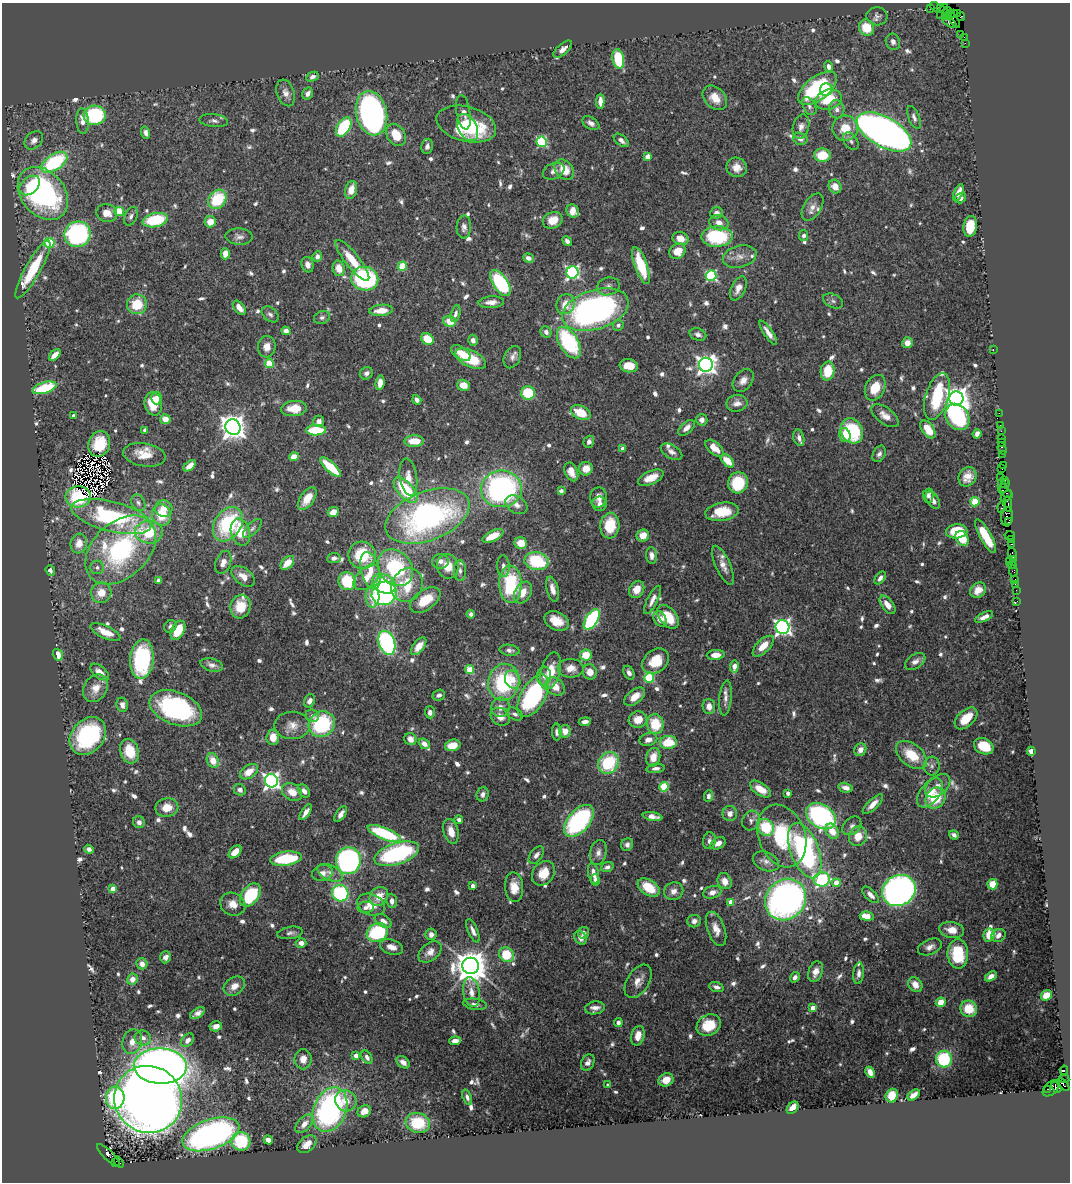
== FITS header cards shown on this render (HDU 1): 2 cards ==
NAXIS1  =                 1068
NAXIS2  =                 1180

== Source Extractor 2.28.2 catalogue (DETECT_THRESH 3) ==
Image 1068 x 1180 px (HDU 1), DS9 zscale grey, 1 PNG px = 1 image px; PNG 1072 x 1184 px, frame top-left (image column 1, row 1180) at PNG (2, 3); each listed source drawn as its Kron ellipse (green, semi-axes under 4 px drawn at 4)
Background 1.16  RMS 0.034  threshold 0.102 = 3 sigma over >= 5 px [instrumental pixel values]
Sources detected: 805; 5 with non-positive FLUX_AUTO (blend fragments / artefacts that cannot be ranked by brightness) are neither listed nor drawn; of the other 800, the 500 brightest by FLUX_AUTO listed and drawn (300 fainter detections omitted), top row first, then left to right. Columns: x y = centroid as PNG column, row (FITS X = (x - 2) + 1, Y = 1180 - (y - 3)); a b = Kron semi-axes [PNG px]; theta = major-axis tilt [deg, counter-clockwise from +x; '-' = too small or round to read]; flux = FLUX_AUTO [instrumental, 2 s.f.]
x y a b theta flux
935 7 6 4 -36 200
940 8 4 2 - 110
931 9 3 2 - 130
942 11 8 3 59 200
947 12 4 2 - 70
958 13 4 2 - 57
954 14 3 2 - 39
877 16 10 9 - 9.7
949 16 3 3 - 150
961 16 4 2 - 66
945 17 4 3 - 190
953 19 10 4 -56 330
949 22 8 3 -34 380
866 28 8 7 - 65
961 34 2 2 - 65
964 37 4 2 - 120
893 42 8 7 - 10
965 43 2 2 - 36
563 49 11 5 42 16
618 59 10 5 -80 98
828 66 5 4 - 11
312 77 6 4 27 8.2
817 88 23 11 37 210
826 90 6 6 - 66
286 93 14 8 -71 16
308 94 6 5 - 12
715 98 14 10 -45 33
828 100 13 10 18 76
600 101 7 4 89 20
809 106 9 6 -61 8.5
837 109 9 7 -79 11
463 112 17 7 -81 13
371 113 22 15 -77 830
95 115 11 9 5 180
914 117 12 5 -68 9.4
83 121 13 6 -86 23
214 121 14 6 -6 10
591 123 9 6 -32 10
466 124 30 17 -15 180
344 127 10 6 58 150
801 127 12 8 74 14
467 128 14 9 -61 54
845 128 12 12 - 48
884 132 30 15 -29 1800
146 133 6 4 -71 10
396 135 12 9 -56 53
800 139 7 6 - 13
34 140 10 8 43 12
621 140 9 5 -39 11
851 141 10 6 -54 8.6
542 142 5 5 - 240
427 146 7 5 81 9.1
822 155 8 7 - 63
648 157 4 4 - 34
54 162 15 8 34 220
737 167 10 9 - 26
564 170 11 8 -50 47
554 171 11 7 23 12
30 185 11 8 42 37
835 187 7 6 - 26
351 190 9 6 74 30
43 193 29 21 -50 520
958 193 9 4 67 18
960 198 6 4 33 10
217 199 10 8 53 110
812 207 15 8 58 18
119 211 4 4 - 98
573 211 7 6 - 35
107 213 10 9 - 25
716 213 6 5 - 10
131 216 10 6 67 8.7
155 220 13 7 11 120
553 220 10 8 24 32
210 222 5 5 - 30
719 223 10 7 -14 17
970 226 10 6 82 66
464 227 11 7 87 12
78 234 13 12 - 390
717 236 15 10 0 180
804 236 5 4 - 8
239 237 13 8 -2 12
680 239 8 6 -18 29
567 241 5 4 - 8.9
49 243 5 5 - 140
678 251 8 7 - 38
225 254 5 4 - 22
317 256 5 4 - 11
740 257 17 10 15 24
528 258 5 4 - 11
352 260 25 7 -51 59
308 265 8 6 -73 14
641 265 19 6 -71 95
402 266 4 4 - 83
339 268 8 6 -76 31
33 269 33 7 61 120
572 272 6 6 - 500
711 276 5 5 - 300
365 279 13 12 - 300
500 283 15 7 -56 250
608 286 11 8 16 13
738 288 13 7 65 17
833 301 10 6 -24 8.3
491 302 13 6 3 17
137 304 10 10 - 71
565 304 10 9 - 31
239 308 8 5 -50 19
381 310 12 5 6 30
595 310 34 19 17 800
270 314 9 6 -40 8.3
455 314 8 4 76 8.6
322 318 8 6 23 7.8
450 321 6 5 - 37
618 325 5 5 - 8.6
286 331 4 4 - 15
546 332 6 5 - 8
768 333 14 4 -55 16
698 334 8 6 -17 9.4
427 339 6 5 - 51
473 340 5 5 - 12
569 343 17 9 -59 210
907 343 5 5 - 15
267 347 11 9 84 20
993 350 3 2 - 53
461 353 11 6 -34 27
55 355 7 4 45 26
512 357 12 8 64 11
471 359 16 8 -26 88
269 363 4 4 - 100
706 365 7 7 - 1400
629 366 9 6 -9 39
828 371 9 7 80 62
366 373 7 6 - 9.4
743 380 12 9 52 20
380 383 7 4 83 18
463 385 6 5 - 24
45 388 12 5 17 120
875 388 13 9 63 53
528 393 7 6 - 87
937 396 24 11 73 140
157 398 6 5 - 12
956 399 7 7 - 2300
417 400 5 4 - 10
737 403 10 8 9 17
153 404 11 8 -76 60
294 409 13 7 5 44
581 413 10 6 -24 53
999 413 2 2 - 41
73 416 4 3 - 11
885 416 16 8 -37 21
957 417 14 11 -56 280
165 419 5 5 - 27
702 420 6 5 - 12
319 421 6 5 - 12
1000 425 2 2 - 72
233 427 8 7 - 2500
686 428 10 5 43 14
928 429 10 6 -55 44
145 430 4 3 - 12
316 430 10 5 1 92
852 431 13 10 -62 170
1001 431 2 2 - 49
977 434 5 4 - 15
845 435 7 5 -77 47
799 438 8 5 -76 11
1001 438 2 2 - 82
414 441 9 5 1 42
589 442 6 5 - 9.2
1002 442 3 2 - 130
99 444 13 10 70 46
715 448 11 6 -41 29
1002 448 6 3 -70 230
623 449 4 3 - 12
671 452 12 6 -31 12
879 454 9 6 63 9.4
1003 454 3 2 - 120
144 455 21 11 -9 42
294 457 5 4 - 27
727 461 8 5 -45 41
1004 465 3 2 - 110
190 466 7 4 40 19
331 467 13 5 -42 83
586 469 7 6 - 27
1002 469 2 2 - 44
571 472 10 6 -66 20
408 477 19 8 -82 24
968 477 10 8 56 22
1001 477 3 2 - 63
651 478 14 6 24 33
1004 480 4 2 - 120
738 483 11 10 - 94
1001 483 3 2 - 110
1005 485 7 3 70 420
501 489 20 18 6 570
405 490 16 8 -49 140
561 491 4 4 - 15
1006 493 8 3 -33 400
928 496 7 5 -89 8.6
1006 496 7 3 51 420
78 497 12 10 4 110
598 497 10 8 83 17
307 499 13 7 55 34
933 500 10 6 -57 12
975 502 4 4 - 89
138 503 9 6 -61 7.9
599 504 7 7 - 11
1008 504 8 3 -82 440
516 505 12 8 -32 16
1002 507 6 3 83 210
164 508 9 8 - 27
333 512 6 5 - 23
722 512 17 9 9 68
161 515 11 9 -69 61
427 516 44 24 21 720
111 517 41 15 -14 310
1007 517 10 6 86 570
1009 522 4 3 - 240
228 524 18 13 57 190
610 526 13 9 86 68
252 528 12 5 46 8.4
957 531 11 7 5 64
149 532 14 11 -1 93
240 532 14 9 -75 65
643 535 6 6 - 30
493 536 11 5 26 52
986 536 19 5 -61 71
1010 536 5 3 - 280
962 538 8 6 -54 49
1011 539 3 2 - 120
79 543 10 8 74 26
521 543 6 6 - 36
1012 544 3 2 - 130
121 550 41 27 43 380
1012 554 6 3 -82 460
362 555 14 13 - 100
652 555 8 5 -83 15
334 558 7 5 5 9.8
1013 560 3 2 - 120
440 561 8 7 - 13
536 561 12 9 -8 140
1009 561 3 2 - 63
223 562 12 7 70 18
287 563 8 5 47 33
723 565 21 7 -66 19
1012 565 4 3 - 470
448 566 12 10 -73 45
503 566 11 6 -87 10
97 567 7 6 - 8
395 568 20 16 -50 210
50 570 5 4 - 8
370 571 19 9 -76 38
460 571 10 6 -87 9.5
1013 571 6 4 -80 110
243 576 13 8 -38 22
367 577 16 9 43 36
880 578 7 4 53 9.6
159 580 4 4 - 8.1
1015 580 4 3 - 200
347 581 9 8 - 100
384 584 12 9 -28 92
510 584 18 11 -90 170
1015 584 2 2 - 30
407 585 17 15 58 90
552 589 13 5 -76 19
637 589 9 7 63 26
978 590 8 7 - 21
1016 590 2 2 - 61
523 592 12 8 59 30
101 593 10 10 - 36
384 593 12 11 - 450
373 597 10 7 -87 45
425 600 17 10 36 59
652 600 15 5 63 15
1017 601 4 2 - 30
887 605 11 6 -53 21
240 607 12 10 77 49
471 614 4 4 - 8.9
668 617 14 8 -51 60
984 617 10 4 26 14
592 619 11 6 58 300
660 619 8 6 -56 21
557 621 13 9 -27 39
170 626 7 6 - 9.1
782 627 7 7 - 780
178 630 10 6 61 61
105 632 16 6 -25 31
387 643 12 8 -70 370
419 646 10 5 52 25
763 646 13 6 45 32
509 650 10 5 -7 8.6
58 655 6 5 - 23
586 655 6 5 - 47
716 655 9 5 3 24
142 659 20 11 85 270
655 661 14 11 41 56
915 662 11 7 34 13
212 665 11 6 -16 13
734 666 6 4 82 30
571 668 13 9 0 21
470 670 4 4 - 79
550 671 19 9 74 51
100 672 11 6 -39 19
590 672 7 7 - 22
629 673 7 5 -62 8.5
544 676 9 7 84 12
649 678 5 5 - 160
513 680 9 7 -66 27
504 682 18 15 80 200
555 687 10 8 -42 31
96 688 15 11 55 32
439 695 6 5 - 9
533 696 23 12 60 310
635 697 12 7 39 29
725 698 17 6 84 15
310 701 7 5 62 14
122 705 7 5 -82 13
709 706 7 6 - 18
500 707 10 9 - 15
176 708 27 16 -21 340
430 712 6 5 - 12
515 714 9 5 -28 8
312 716 7 6 - 11
500 717 10 8 -35 20
966 718 13 8 43 48
638 720 9 8 - 33
585 722 6 4 6 12
322 724 13 12 - 210
655 724 10 8 -81 74
292 725 18 13 0 31
565 731 6 6 - 22
557 732 8 5 -89 9
88 736 21 16 49 260
273 737 7 6 - 31
410 739 6 6 - 18
648 740 9 6 16 14
668 743 8 6 8 74
424 744 6 4 -40 16
453 745 8 5 13 38
984 746 10 7 -25 59
860 750 7 5 58 17
130 751 12 9 -72 61
1031 751 4 4 - 18
911 755 18 10 -38 72
653 757 9 7 76 28
213 760 7 6 - 33
608 763 11 10 - 140
932 766 9 8 - 10
656 768 9 4 6 8.9
249 772 10 6 35 32
271 781 6 6 - 940
938 786 14 9 39 20
664 787 5 4 - 130
846 788 7 5 -14 12
760 789 12 6 -34 33
240 790 6 5 - 9.3
304 791 7 5 -52 12
292 792 11 8 -30 31
788 793 4 4 - 13
930 793 17 9 53 39
483 794 7 6 - 11
708 796 6 4 86 8.4
936 798 11 9 49 75
873 804 13 5 44 18
167 807 11 9 10 33
306 812 9 4 56 16
341 814 9 4 56 12
730 814 7 7 - 16
653 816 10 4 -10 16
821 816 16 11 -34 440
459 820 4 4 - 8.4
751 820 10 8 55 11
579 821 19 10 50 390
139 822 6 6 - 8.7
852 826 11 7 44 9.3
766 827 9 7 -55 96
451 831 13 7 -75 27
832 831 8 6 -57 30
384 833 18 6 -22 210
954 835 5 4 - 8
782 836 32 23 -69 160
858 836 10 8 63 35
709 841 8 6 79 9.8
718 843 8 5 29 16
627 845 6 6 - 9.6
89 849 5 4 - 7.9
805 851 29 14 -69 450
235 852 8 5 44 23
598 853 13 8 76 15
397 854 23 10 18 350
536 855 10 6 53 11
286 859 16 7 8 130
348 861 13 12 - 540
766 861 14 9 -24 15
607 867 6 4 20 9
322 873 10 8 11 15
330 873 13 7 -25 14
543 873 13 10 54 45
594 873 10 5 -78 21
822 879 8 7 - 260
595 880 6 4 -81 8.3
725 881 8 7 - 23
836 883 4 4 - 39
992 884 5 5 - 42
473 886 4 4 - 14
514 887 15 9 -85 33
649 888 12 7 -33 66
113 889 4 4 - 29
899 890 17 15 31 1100
674 891 10 8 21 15
712 892 9 6 17 16
340 893 8 8 - 250
250 895 13 8 52 140
870 895 10 5 -45 14
379 896 10 8 48 34
786 899 22 19 48 960
392 901 7 5 -85 10
731 902 4 4 - 34
233 904 13 11 -28 24
371 905 14 10 -21 36
366 907 8 5 5 8.1
867 916 7 4 -5 55
383 921 9 6 -33 13
694 921 7 6 - 9.5
716 929 18 8 -70 24
952 930 12 8 -10 33
473 931 13 5 -66 12
377 932 11 9 27 200
290 933 13 6 9 8.9
583 933 6 5 - 11
431 934 6 5 - 11
989 935 6 5 - 42
998 935 7 6 - 11
580 938 7 5 -57 13
301 943 5 4 - 15
391 947 12 7 -17 20
930 947 12 7 22 15
430 952 13 8 39 19
958 954 15 10 -88 120
506 955 8 7 - 71
165 957 6 5 - 10
142 964 6 5 - 16
471 966 8 8 - 5400
816 972 11 7 71 19
859 973 11 5 84 12
991 976 6 4 32 12
795 977 5 4 - 9.8
132 979 5 5 - 20
638 981 18 11 57 24
915 985 8 6 -49 24
234 986 11 8 37 21
716 987 7 4 -17 9.4
471 992 15 8 -80 21
1046 995 6 5 - 37
941 1002 5 4 - 29
475 1004 12 5 -9 10
595 1008 10 6 11 15
813 1008 4 4 - 34
969 1009 8 8 - 47
197 1013 8 4 32 12
618 1022 4 4 - 8
709 1025 13 10 27 66
216 1026 6 5 - 13
638 1036 10 6 75 26
143 1038 8 7 - 13
188 1040 7 5 48 14
455 1041 6 4 6 17
132 1042 12 9 74 23
356 1056 4 4 - 24
367 1057 7 4 -59 8.6
303 1059 10 8 -90 19
944 1059 8 8 - 140
403 1062 7 5 -38 13
588 1062 8 6 62 12
160 1066 26 17 -2 2400
1064 1070 5 3 - 720
870 1072 6 4 -63 17
1064 1079 5 3 - 58
666 1080 8 6 28 25
1063 1084 8 3 -45 280
608 1085 4 3 - 8
1056 1087 6 4 -52 810
1051 1088 10 6 43 240
1047 1089 3 2 - 80
914 1095 7 4 36 17
892 1096 7 6 - 47
467 1097 8 4 -69 8.9
115 1098 11 9 86 200
148 1099 34 33 - 4100
346 1101 11 10 - 27
793 1108 7 5 50 28
330 1110 23 16 67 520
364 1111 7 5 34 19
418 1123 12 10 -14 120
304 1124 11 6 48 19
211 1134 29 15 19 890
268 1140 5 4 - 29
241 1141 9 9 - 130
307 1144 11 7 39 22
108 1155 15 5 -44 850
115 1162 3 2 - 200
119 1162 6 3 -51 880
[300 fainter detections neither listed nor drawn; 5 non-positive-flux detections neither listed nor drawn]